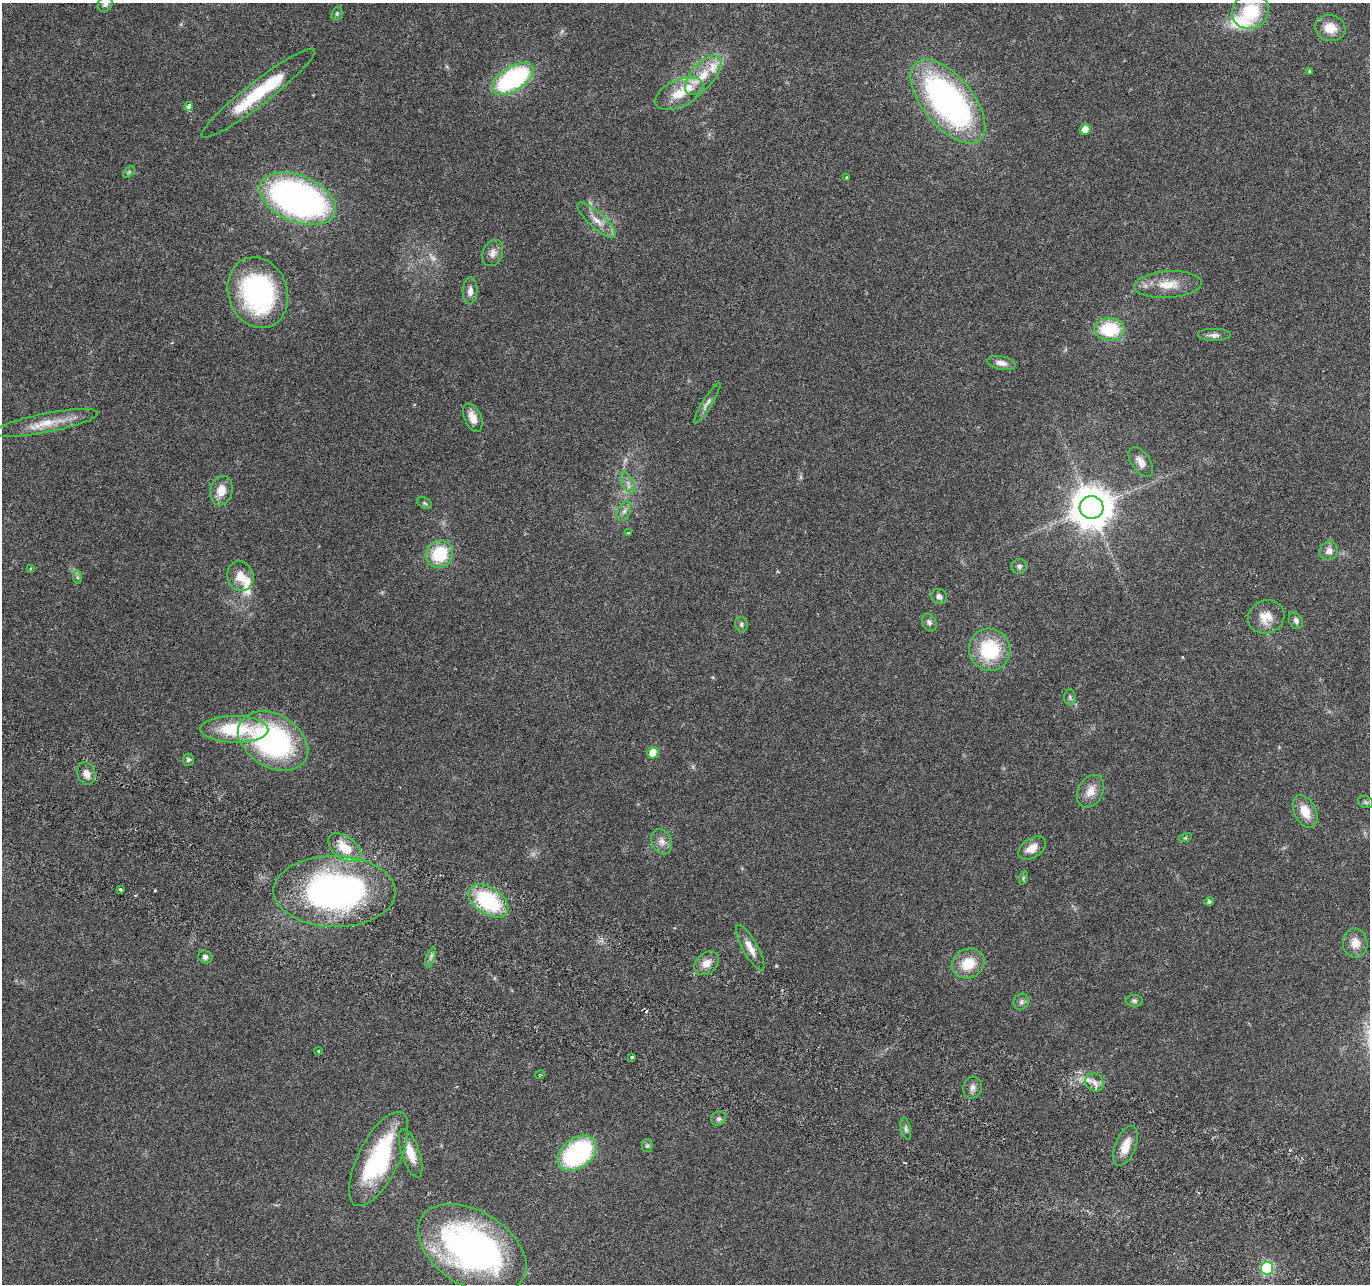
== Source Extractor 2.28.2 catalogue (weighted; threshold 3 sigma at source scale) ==
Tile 6 of 4 x 4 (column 2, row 2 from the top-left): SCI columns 1391-2758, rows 2833-4114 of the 5525 x 5730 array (HDU 1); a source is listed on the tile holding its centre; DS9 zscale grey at full resolution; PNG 1372 x 1286 px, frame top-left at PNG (2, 3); each listed source drawn as its Kron ellipse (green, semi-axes under 4 px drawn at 4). Shown black and unused: <1% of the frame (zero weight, under 3 of 6 exposures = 3% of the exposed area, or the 3 px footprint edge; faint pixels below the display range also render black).
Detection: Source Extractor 2.28.2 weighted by HDU 2 'WHT'; one run over the whole footprint, this tile lists its part. Background 0.0272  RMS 0.0021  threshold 0.00863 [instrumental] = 3 sigma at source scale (4.09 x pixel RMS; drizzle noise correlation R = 1.36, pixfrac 0.8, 0.0396/0.0396 arcsec/px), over >= 5 px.
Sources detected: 94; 3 too faint to see at this stretch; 1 cosmic-ray / hot-pixel residue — neither listed nor drawn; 5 inside a brighter listed object's ellipse — not listed separately; the other 85 listed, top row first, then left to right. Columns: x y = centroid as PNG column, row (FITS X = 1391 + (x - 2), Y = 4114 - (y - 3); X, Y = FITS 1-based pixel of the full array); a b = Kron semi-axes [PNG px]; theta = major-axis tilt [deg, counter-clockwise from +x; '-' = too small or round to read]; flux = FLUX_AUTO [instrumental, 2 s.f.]
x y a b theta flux
105 4 8 6 47 0.68
1250 11 19 17 33 9.6
337 14 7 5 71 0.39
1330 28 15 13 -17 3.3
1310 72 4 3 - 0.62
703 75 24 11 50 4.5
513 79 23 12 32 30
258 93 71 11 38 13
679 93 26 13 25 4.7
948 101 50 25 -51 59
189 106 4 4 - 1.3
1085 129 5 5 - 1.8
129 172 7 4 45 0.31
847 178 3 3 - 0.48
298 199 40 23 -22 68
597 220 25 7 -42 2.3
493 253 13 10 66 1.3
1168 285 34 13 3 4.5
470 291 13 7 87 1.3
258 293 36 29 -70 35
1109 329 15 11 -1 10
1214 335 17 6 0 1.1
1001 363 14 6 -12 1.3
707 403 23 5 59 0.99
473 418 15 8 -66 2.1
46 423 53 9 11 4.7
1141 462 17 9 -55 1.7
628 483 11 5 -66 0.87
221 491 15 11 77 2.7
424 503 8 5 -27 0.34
1092 508 12 11 - 600
624 511 10 6 69 0.74
628 533 4 3 - 0.22
1329 551 10 9 - 1.3
439 554 14 13 - 8.8
1019 566 8 7 - 0.54
31 569 4 3 - 0.21
240 576 15 13 -74 2.7
78 577 7 4 -89 0.33
939 596 8 7 - 0.76
1266 617 18 16 22 3.2
1296 620 9 6 -62 0.71
929 622 9 7 -66 0.72
741 624 7 6 - 0.48
990 650 21 20 - 12
1070 697 8 6 -87 0.48
234 729 34 13 -1 12
273 741 38 26 -31 38
653 753 6 5 - 4.3
188 760 6 5 - 0.57
86 773 11 9 -74 1.4
1090 791 17 12 63 2.3
1366 802 8 5 -20 0.42
1305 811 17 11 -64 3.2
1185 838 6 4 18 0.28
662 842 13 10 -67 1.4
345 848 19 11 -36 4.6
1032 848 15 9 33 2.3
1023 878 7 4 72 0.27
120 889 3 3 - 0.34
335 891 61 35 -1 72
488 901 22 13 -35 17
1209 901 5 4 - 0.53
1355 943 14 12 -88 2.4
750 948 25 7 -61 2.1
205 957 7 6 - 0.84
430 957 10 3 69 0.47
706 963 14 10 41 1.9
968 963 17 14 27 4.9
1134 1001 9 6 -1 0.49
1021 1002 8 7 - 0.67
319 1051 4 3 - 0.2
632 1057 3 3 - 0.87
540 1075 5 3 - 0.18
1095 1082 10 8 -47 1.2
972 1088 11 9 74 0.95
718 1119 7 6 - 0.54
906 1129 11 4 -77 0.48
647 1146 6 5 - 0.36
1125 1146 21 10 69 3.2
411 1153 25 9 -72 3.2
577 1153 22 14 36 30
379 1159 52 20 63 23
472 1249 59 37 -32 67
1267 1268 6 6 - 16
Isophote crosses this tile's border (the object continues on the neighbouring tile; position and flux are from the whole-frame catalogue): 2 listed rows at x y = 105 4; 1250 11